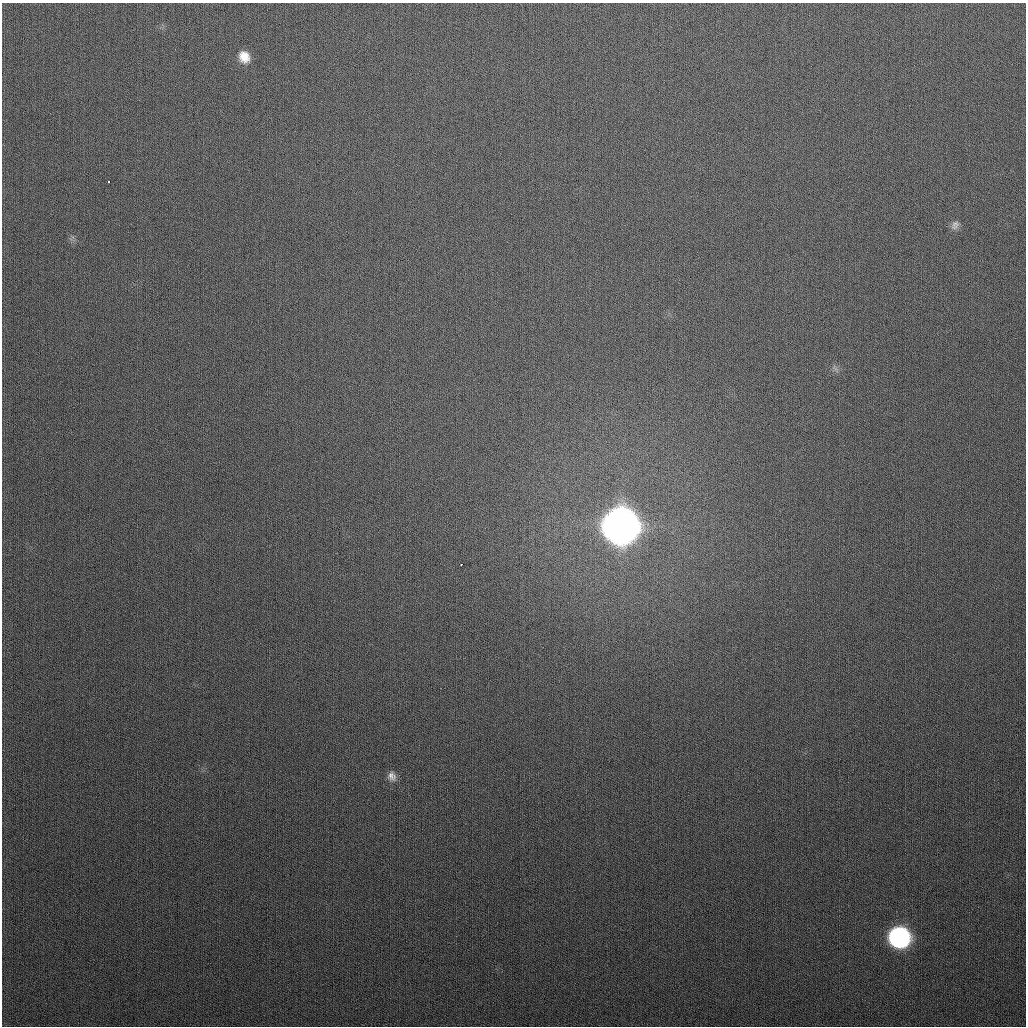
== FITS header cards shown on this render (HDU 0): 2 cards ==
NAXIS1  =                 1024
NAXIS2  =                 1024

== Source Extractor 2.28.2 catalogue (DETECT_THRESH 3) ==
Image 1024 x 1024 px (HDU 0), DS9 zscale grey, 1 PNG px = 1 image px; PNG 1028 x 1028 px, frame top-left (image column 1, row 1024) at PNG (2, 3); no overlay
Background 288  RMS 11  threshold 34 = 3 sigma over >= 5 px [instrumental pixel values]
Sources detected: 7; all 7 listed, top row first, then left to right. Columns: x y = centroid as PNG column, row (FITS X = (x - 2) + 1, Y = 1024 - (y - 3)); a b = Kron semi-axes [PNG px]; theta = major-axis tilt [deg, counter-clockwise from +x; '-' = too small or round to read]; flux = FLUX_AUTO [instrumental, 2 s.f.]
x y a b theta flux
244 57 13 11 -61 1.0e+04
109 181 3 2 - 1.5e+03
955 225 13 9 56 3.9e+03
621 526 16 15 - 2.5e+06
462 564 3 2 - 1.7e+03
392 776 12 10 -66 5.0e+03
899 937 14 13 - 2.0e+05